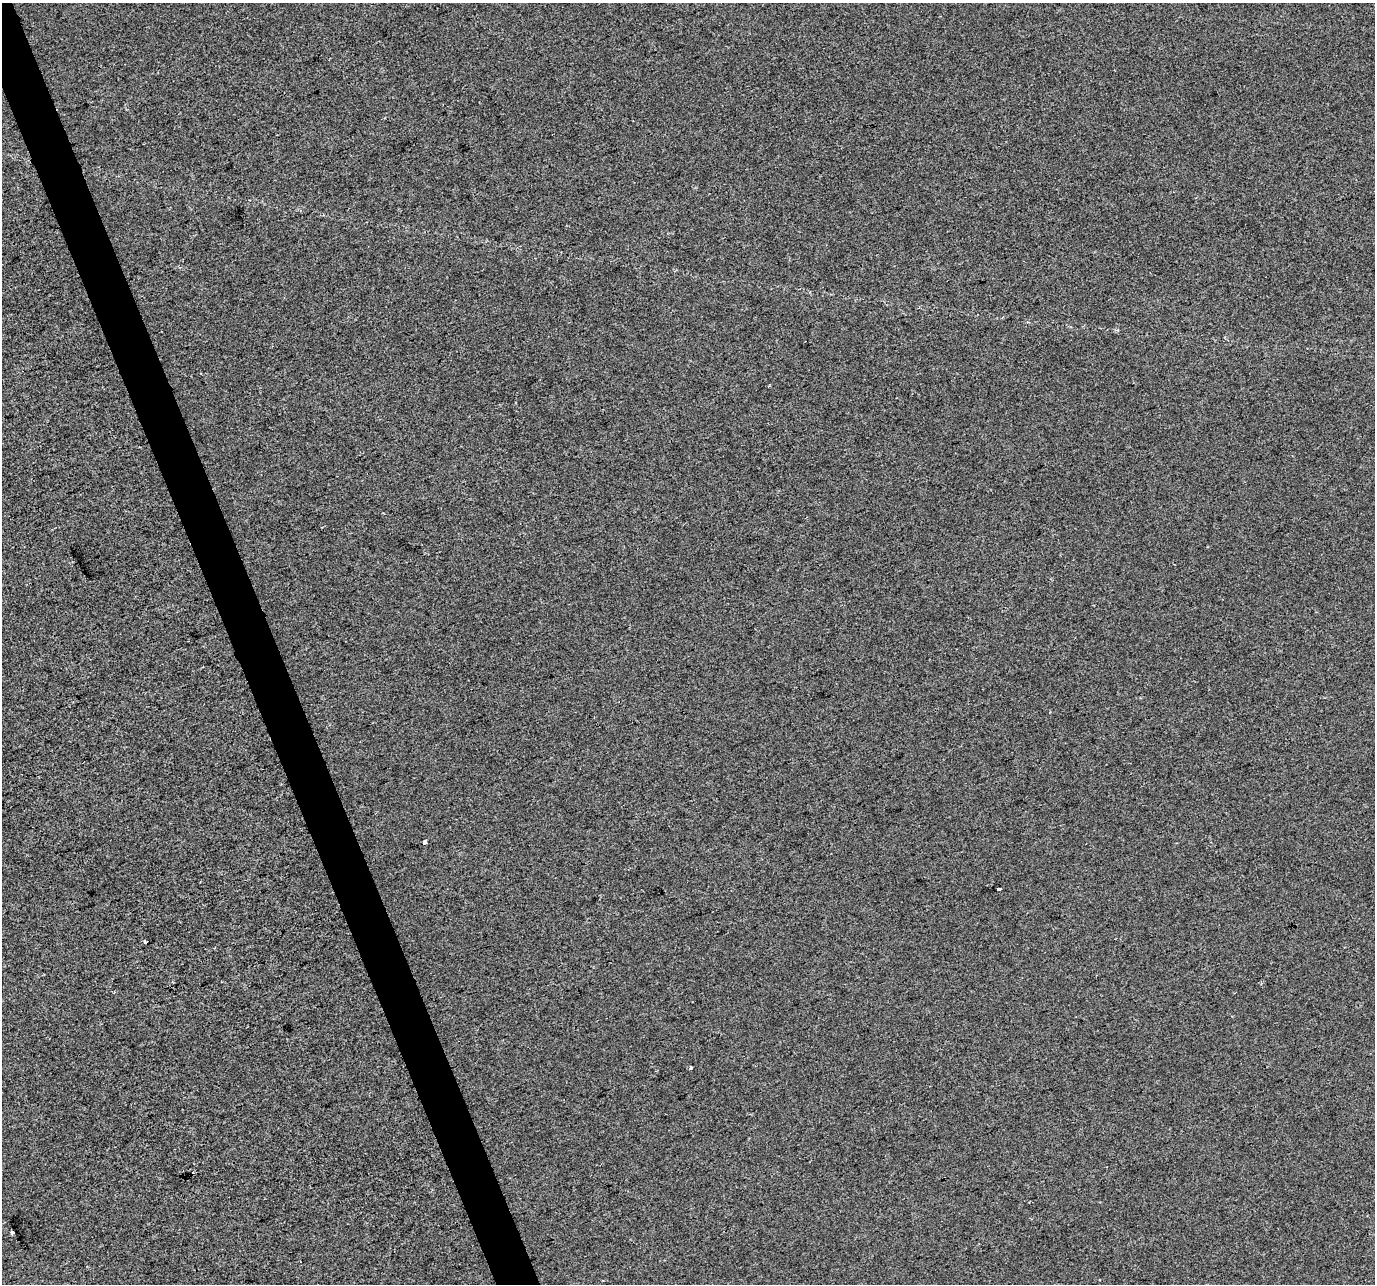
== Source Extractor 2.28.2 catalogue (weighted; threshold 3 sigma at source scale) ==
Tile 11 of 4 x 4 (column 3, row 3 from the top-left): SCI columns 2747-4119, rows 1410-2691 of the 5491 x 5328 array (HDU 1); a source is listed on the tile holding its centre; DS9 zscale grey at full resolution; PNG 1377 x 1286 px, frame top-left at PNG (2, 3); no overlay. Shown black and unused: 3% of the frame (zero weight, under 2 of 3 exposures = <1% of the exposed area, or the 3 px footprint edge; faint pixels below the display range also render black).
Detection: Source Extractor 2.28.2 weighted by HDU 2 'WHT'; one run over the whole footprint, this tile lists its part. Background -7.56e-05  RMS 0.0056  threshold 0.0252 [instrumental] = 3 sigma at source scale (4.5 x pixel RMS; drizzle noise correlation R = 1.50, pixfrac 1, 0.0396/0.0396 arcsec/px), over >= 5 px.
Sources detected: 6; all 6 listed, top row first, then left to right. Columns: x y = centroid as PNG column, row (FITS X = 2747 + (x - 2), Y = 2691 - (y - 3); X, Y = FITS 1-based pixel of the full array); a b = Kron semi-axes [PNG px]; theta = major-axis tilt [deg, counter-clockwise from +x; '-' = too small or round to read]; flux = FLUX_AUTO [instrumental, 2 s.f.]
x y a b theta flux
425 842 4 4 - 9
999 889 4 3 - 9.1
145 942 3 3 - 1.1
114 992 3 3 - 0.5
691 1067 4 3 - 2.3
12 1233 4 3 - 1.6